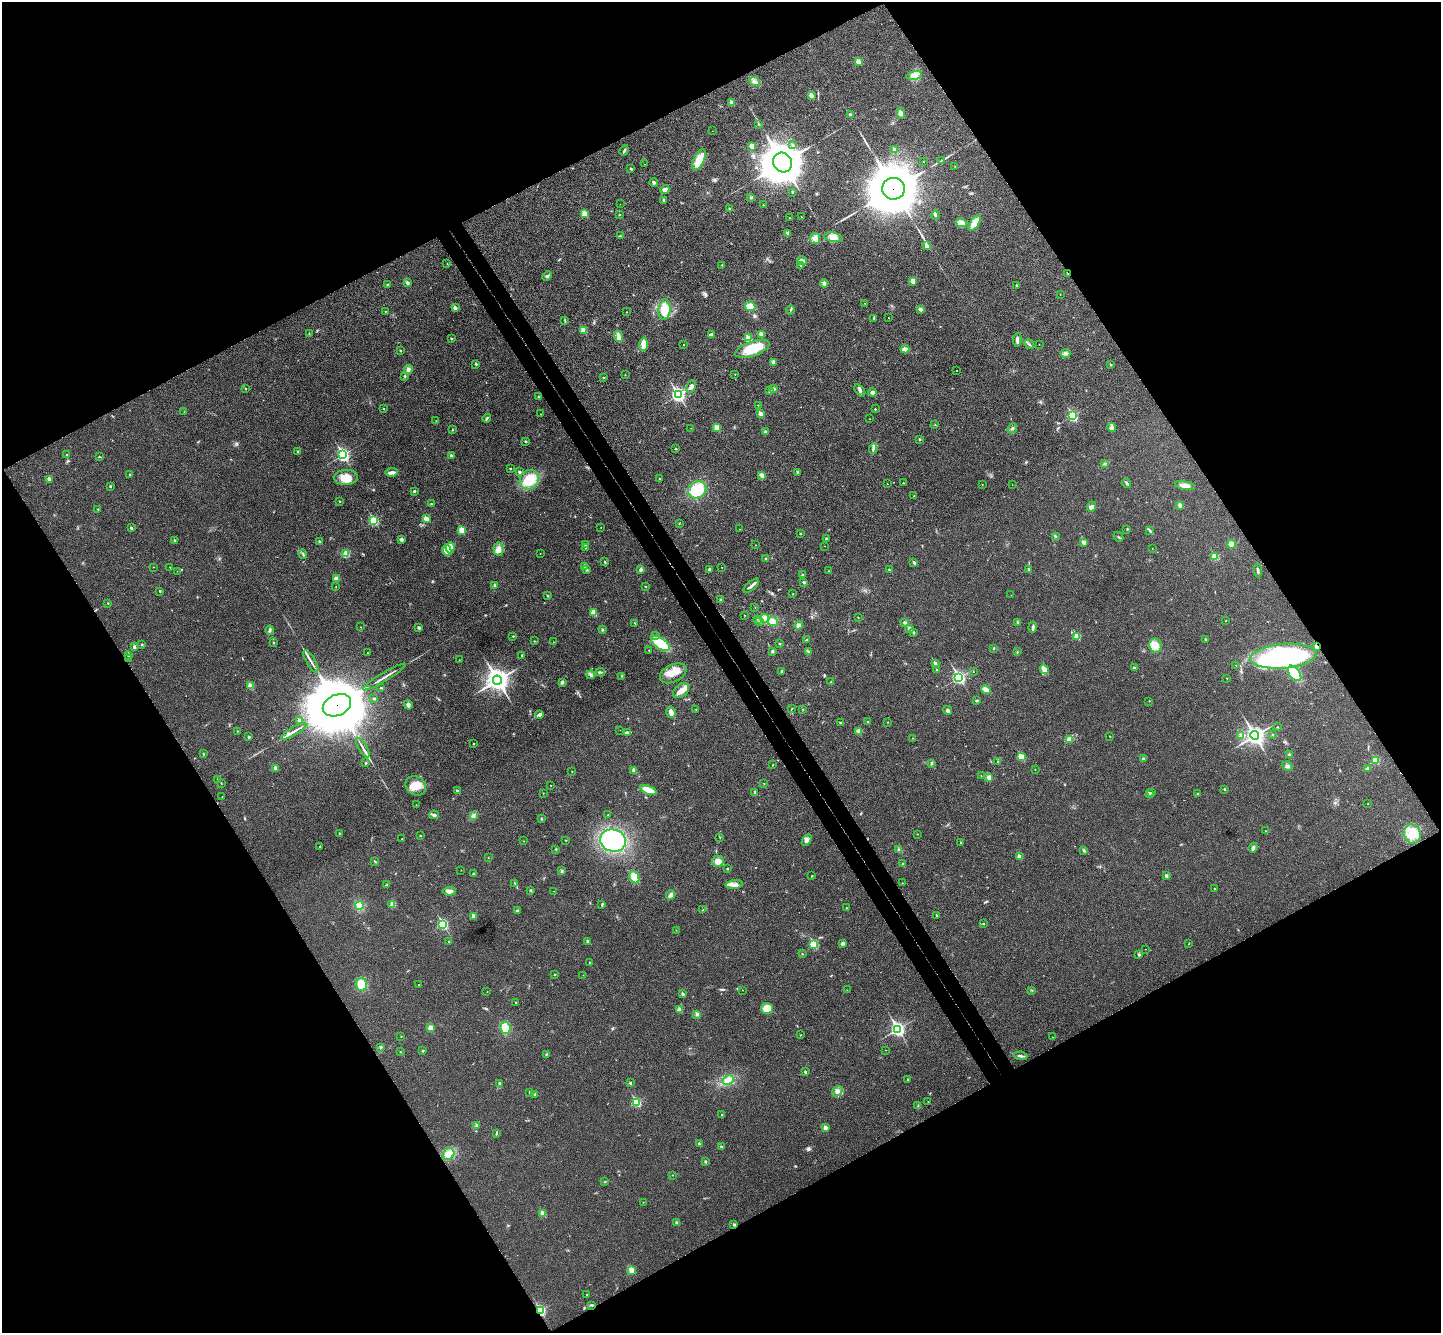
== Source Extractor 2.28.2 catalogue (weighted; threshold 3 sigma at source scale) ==
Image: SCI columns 52-5807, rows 189-5512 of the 5862 x 5834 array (HDU 1 of 3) = the unmasked area's bounding box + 8 px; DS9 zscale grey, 4 x 4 block average (1 PNG px = mean of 4 x 4 image px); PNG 1443 x 1335 px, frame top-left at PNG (2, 2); each listed source drawn as its Kron ellipse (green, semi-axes under 4 px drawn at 4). Shown black and unused: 49% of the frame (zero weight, under 3 of 4 exposures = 6% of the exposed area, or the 3 px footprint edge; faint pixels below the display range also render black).
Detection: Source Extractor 2.28.2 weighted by HDU 2 'WHT'. Background 0.0267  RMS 0.0059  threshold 0.0266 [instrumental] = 3 sigma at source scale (4.5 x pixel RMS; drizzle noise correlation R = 1.50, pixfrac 1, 0.05/0.05 arcsec/px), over >= 5 px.
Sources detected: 477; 3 too faint to see at this stretch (4 x 4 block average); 2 cosmic-ray / hot-pixel residue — neither listed nor drawn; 4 coinciding with a brighter row at this scale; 14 inside a brighter listed object's ellipse — not listed separately; the other 454 listed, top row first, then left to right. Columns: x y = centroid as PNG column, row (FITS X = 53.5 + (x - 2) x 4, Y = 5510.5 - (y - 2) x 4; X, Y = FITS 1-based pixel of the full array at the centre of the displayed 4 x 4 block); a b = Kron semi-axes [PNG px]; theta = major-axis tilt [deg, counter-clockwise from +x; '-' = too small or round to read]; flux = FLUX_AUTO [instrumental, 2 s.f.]
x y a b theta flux
858 61 2 2 - 51
914 75 8 4 13 17
754 81 5 3 - 10
811 95 2 2 - 41
732 103 2 2 - 60
901 113 6 3 -81 9.5
850 114 3 2 - 3.8
759 124 2 2 - 1.3
712 131 2 2 - 0.49
792 145 2 2 - 2
752 146 2 2 - 58
624 150 6 2 69 4.1
894 150 2 2 - 37
699 160 11 5 64 56
941 160 3 2 - 2.2
924 161 2 2 - 1.1
782 162 10 9 - 9000
645 164 2 2 - 0.69
955 166 2 2 - 1.7
631 169 2 2 - 9.5
654 182 4 2 - 7
665 189 4 3 - 20
894 189 11 11 - 18000
792 192 2 2 - 1.3
750 198 3 2 - 2.9
663 200 2 2 - 10
620 204 2 2 - 0.61
763 205 2 2 - 1.4
729 209 2 2 - 10
584 214 4 4 - 17
619 215 2 2 - 5.6
936 215 4 2 - 4.7
801 217 2 2 - 2.3
789 218 2 2 - 0.91
961 223 5 4 - 38
975 223 9 4 59 44
787 233 3 2 - 4.1
620 236 3 2 - 3.1
833 237 9 4 -11 21
815 238 5 5 - 14
926 246 2 2 - 26
802 261 5 3 - 14
447 264 2 2 - 2
722 265 2 2 - 1.3
800 265 2 2 - 1.6
1067 273 3 2 - 4.6
547 276 5 2 - 4.9
913 281 2 2 - 36
407 283 3 3 - 6.7
824 283 4 3 - 7.2
387 285 2 2 - 9.7
1016 285 2 2 - 3
1060 294 2 2 - 1.5
864 303 2 2 - 1
750 306 5 4 - 32
455 308 2 2 - 27
920 309 2 2 - 22
664 310 10 6 83 46
791 310 4 2 - 3.3
385 311 2 2 - 2.9
626 312 2 2 - 0.95
874 318 3 2 - 2.7
889 318 2 2 - 1.6
565 321 2 2 - 1.3
583 330 2 2 - 80
309 334 2 2 - 1.4
711 334 4 3 - 5.8
761 334 2 2 - 34
619 336 5 3 - 15
749 338 2 2 - 120
451 339 2 2 - 9.5
1017 340 7 3 83 9.1
644 344 7 3 87 39
684 344 2 2 - 1.5
1029 344 5 2 - 5.4
1039 344 2 2 - 0.66
752 349 18 7 19 110
905 349 4 3 - 22
400 351 2 2 - 2.7
1065 353 5 3 - 8.5
774 362 2 2 - 29
476 364 3 2 - 3.7
1111 364 2 2 - 8
408 370 4 3 - 9.1
957 370 2 2 - 1.1
735 374 2 2 - 2.1
625 375 2 2 - 1.4
405 376 3 2 - 2.3
603 378 2 2 - 1.9
691 386 7 3 63 13
245 388 2 2 - 4.4
774 388 3 2 - 2.9
860 390 7 3 -51 7.9
770 391 3 3 - 4.4
872 392 4 3 - 7.8
678 395 3 3 - 860
538 397 2 2 - 7.7
758 405 2 2 - 1.2
384 409 2 2 - 2.4
875 409 2 2 - 3.8
184 412 2 2 - 0.67
541 414 2 2 - 0.6
761 414 2 2 - 43
1072 416 3 2 - 390
487 418 4 2 - 4.6
870 419 2 2 - 0.98
436 421 2 2 - 1.3
935 424 2 2 - 1.4
691 428 2 2 - 0.64
717 428 2 2 - 99
1012 428 5 2 - 5.2
1112 428 4 4 - 7.8
452 430 2 2 - 2.2
765 432 3 3 - 4.3
920 439 2 2 - 3.1
525 441 2 2 - 3
676 449 2 2 - 2.4
873 449 5 2 - 6.3
298 451 3 2 - 4.1
67 455 2 2 - 4.9
343 455 3 2 - 720
451 455 2 2 - 7.1
100 457 3 2 - 1.8
1104 464 3 2 - 3.1
510 468 2 2 - 4.8
392 472 6 3 9 9.7
519 472 3 2 - 5.5
797 472 2 2 - 2.3
130 475 2 2 - 11
762 475 4 3 - 14
346 477 12 7 3 45
660 478 2 2 - 2.5
49 479 2 2 - 29
529 480 10 9 - 80
903 483 2 2 - 1.6
1126 483 4 2 - 5.1
887 484 2 2 - 1
982 484 2 2 - 1.7
1012 485 2 2 - 0.55
110 486 2 2 - 6.4
1185 486 10 4 -11 22
697 490 9 8 - 100
414 491 3 2 - 4.7
914 496 2 2 - 1.4
339 501 2 2 - 1.7
431 504 2 2 - 2.1
1180 505 2 2 - 28
1092 507 5 3 - 10
97 509 2 2 - 1.9
426 519 2 2 - 58
374 520 3 2 - 230
679 523 2 2 - 1.6
601 527 2 2 - 1
131 528 2 2 - 11
739 529 2 2 - 0.96
1127 529 2 2 - 1.3
462 530 2 2 - 130
1150 530 3 2 - 3.3
800 533 2 2 - 2.1
1055 536 2 2 - 4.2
1118 537 5 2 - 2.6
401 539 3 3 - 7.2
826 539 3 2 - 3.5
174 540 2 2 - 8.1
319 541 2 2 - 7.5
1084 542 3 2 - 11
1231 544 4 4 - 33
586 545 2 2 - 4.3
755 545 2 2 - 0.79
825 546 2 2 - 1.2
450 548 5 4 - 14
585 548 2 2 - 1.4
1152 548 2 2 - 0.79
498 549 7 5 -84 17
447 550 6 3 -75 72
346 553 2 2 - 2.8
540 553 2 2 - 1.4
303 554 5 2 - 3.7
1215 557 2 2 - 100
765 558 2 2 - 1.9
605 562 2 2 - 5.1
914 562 3 2 - 5.1
585 566 2 2 - 22
153 567 2 2 - 0.95
170 567 2 2 - 2
722 567 2 2 - 0.74
641 569 4 3 - 6.4
709 569 4 2 - 5.6
1029 569 3 2 - 3.5
587 570 2 2 - 11
889 570 2 2 - 2.3
177 571 2 2 - 0.51
828 571 2 2 - 1
1258 571 7 2 -82 8.1
802 575 2 2 - 11
336 579 4 3 - 13
804 582 3 2 - 4
494 585 3 2 - 5.1
751 586 9 2 41 12
336 587 2 2 - 1.3
646 587 2 2 - 1
160 591 2 2 - 5.6
793 594 2 2 - 1
1011 595 2 2 - 0.92
548 596 2 2 - 9.6
720 600 2 2 - 2.4
108 603 2 2 - 1.7
755 608 2 2 - 0.72
593 613 2 2 - 93
745 615 2 2 - 1
858 617 2 2 - 1.5
764 618 5 4 - 12
757 619 2 2 - 1.1
773 621 5 4 - 16
1226 621 2 2 - 1.3
759 622 2 2 - 2.6
905 622 3 3 - 4.5
635 623 3 2 - 2
1018 623 3 2 - 5.8
798 625 4 3 - 9.7
361 627 2 2 - 2
1033 627 6 2 84 7.3
419 628 2 2 - 19
910 628 4 3 - 7.5
270 630 4 2 - 5.9
602 630 2 2 - 9.6
913 632 2 2 - 2.8
513 636 2 2 - 3.6
655 636 4 2 - 4.2
1077 636 2 2 - 91
806 640 3 2 - 2.7
1206 640 3 2 - 4.6
534 641 2 2 - 2.2
553 642 2 2 - 0.79
274 643 2 2 - 1.9
661 643 10 5 -36 120
779 644 3 2 - 2
142 645 2 2 - 2.6
1155 645 7 6 - 43
1316 646 2 2 - 23
134 647 3 2 - 7.6
994 648 2 2 - 2.1
649 650 2 2 - 2.2
772 651 3 3 - 4.4
809 652 3 2 - 2.4
1017 652 2 2 - 1.5
367 653 2 2 - 1.4
128 655 2 2 - 4.7
522 655 2 2 - 6.2
1283 656 33 12 5 480
128 659 2 2 - 1.2
459 660 2 2 - 0.94
311 661 13 2 -60 11
935 663 2 2 - 20
1236 665 2 2 - 0.94
1134 668 2 2 - 9.5
1044 669 5 3 - 20
936 670 2 2 - 4.4
782 671 4 2 - 5.2
600 672 4 2 - 4.9
973 672 2 2 - 1.1
673 673 14 8 27 44
1295 673 9 5 -53 110
591 675 4 2 - 5.3
622 676 4 2 - 2.9
384 677 25 2 31 17
959 677 3 2 - 680
1227 679 2 2 - 1.3
497 680 5 4 - 2300
562 682 3 3 - 6.1
831 682 2 2 - 1.2
250 686 2 2 - 79
381 688 4 2 - 2.8
986 690 5 4 - 19
681 691 9 6 41 27
374 698 3 2 - 2.9
977 701 3 2 - 3.4
1149 701 2 2 - 1.3
337 705 15 10 25 37000
408 705 5 3 - 12
696 709 2 2 - 1.1
792 709 3 2 - 1.8
803 709 2 2 - 1.7
948 710 4 3 - 7.3
671 712 5 4 - 15
540 714 4 3 - 9.4
299 720 2 2 - 26
867 722 2 2 - 2.4
888 722 2 2 - 1.1
840 723 3 2 - 3.2
1277 727 2 2 - 1.7
620 730 2 2 - 0.57
237 731 2 2 - 1.8
294 731 14 2 31 15
859 731 3 2 - 4.4
627 732 4 3 - 5.4
1272 734 2 2 - 3.7
1110 736 2 2 - 2.1
1241 736 3 3 - 11
1255 736 4 3 - 1500
249 737 2 2 - 12
912 738 2 2 - 1.1
1069 739 4 2 - 5
474 744 2 2 - 4.3
363 748 11 2 -58 10
203 754 2 2 - 1.6
1290 754 3 2 - 4.2
1021 757 2 2 - 130
1143 759 2 2 - 5
1375 760 2 2 - 130
998 762 2 2 - 2.4
366 763 3 2 - 3
931 763 3 2 - 3.8
772 765 3 2 - 1.1
1287 766 6 3 -32 7.6
276 768 2 2 - 34
1035 769 2 2 - 1.5
1367 769 4 3 - 6
634 770 2 2 - 39
572 772 2 2 - 2.3
981 776 2 2 - 0.76
989 777 4 4 - 10
217 779 2 2 - 2.6
221 783 2 2 - 1.6
764 784 2 2 - 0.84
551 785 2 2 - 1.9
416 786 11 9 -39 48
1224 789 2 2 - 8.2
457 790 2 2 - 7.2
648 790 8 3 -20 43
754 792 3 2 - 2.6
543 793 2 2 - 2
1149 793 2 2 - 12
1151 793 2 2 - 1.8
1197 794 2 2 - 2.3
222 797 2 2 - 1.1
1368 804 2 2 - 1.6
416 805 2 2 - 0.84
434 815 5 3 - 7.1
473 815 4 3 - 6.3
608 815 2 2 - 1.6
542 819 2 2 - 4.5
1265 831 2 2 - 1.4
339 833 2 2 - 4.9
917 834 2 2 - 0.79
1412 834 10 8 -70 46
420 835 2 2 - 4.1
720 837 2 2 - 1.1
402 839 2 2 - 1.2
566 840 3 2 - 1.7
807 840 6 4 60 11
523 841 2 2 - 1
613 841 13 11 -15 310
961 843 2 2 - 8
320 847 2 2 - 2.5
1253 848 5 2 - 11
556 849 2 2 - 4.6
899 850 3 3 - 4.6
1084 851 3 2 - 5
1020 856 2 2 - 37
488 858 2 2 - 0.86
718 861 6 5 - 26
375 862 3 2 - 1.2
902 864 2 2 - 7.8
727 869 2 2 - 1.8
461 870 2 2 - 1
562 871 3 2 - 5.7
473 874 3 2 - 3.1
812 876 2 2 - 2.1
1166 876 2 2 - 19
634 877 6 4 -65 52
515 883 3 2 - 3.6
902 883 2 2 - 0.59
386 885 3 2 - 1.6
734 885 9 3 4 16
1215 889 2 2 - 4
449 891 7 4 3 15
530 891 2 2 - 1.7
553 891 2 2 - 1
671 895 4 4 - 9
391 904 3 2 - 3.3
359 905 4 3 - 9.1
602 905 4 2 - 3.9
846 908 2 2 - 1.5
703 910 3 2 - 2.5
517 911 3 2 - 4
936 915 2 2 - 6.4
474 917 2 2 - 64
443 924 3 2 - 360
983 924 2 2 - 2.6
676 930 2 2 - 0.9
449 941 2 2 - 3.2
587 941 2 2 - 10
843 943 3 2 - 8.9
814 944 2 2 - 220
1189 944 2 2 - 0.81
1146 949 2 2 - 0.73
802 954 2 2 - 1.8
1139 954 3 2 - 2.9
589 962 2 2 - 1.6
555 975 2 2 - 5.3
583 975 2 2 - 0.63
361 985 7 5 -73 55
418 985 2 2 - 2.8
742 990 2 2 - 0.9
847 990 2 2 - 1.3
1031 990 2 2 - 1.1
487 991 2 2 - 1.1
683 994 3 2 - 4.5
516 1003 2 2 - 1.9
767 1008 6 5 - 49
680 1010 2 2 - 55
697 1014 4 3 - 8.8
431 1028 3 3 - 28
505 1028 6 5 - 48
898 1029 3 2 - 910
800 1035 2 2 - 1
401 1036 2 2 - 1.1
1053 1037 2 2 - 0.83
381 1047 2 2 - 1.7
886 1050 2 2 - 0.91
423 1051 2 2 - 2.9
400 1052 2 2 - 1.1
546 1054 3 2 - 2.7
1021 1056 6 2 -7 7.2
805 1072 2 2 - 8.4
907 1079 2 2 - 6
728 1080 6 4 27 17
499 1083 2 2 - 8.3
630 1083 2 2 - 11
837 1091 6 4 39 12
529 1092 2 2 - 3.1
535 1094 4 2 - 5.2
636 1102 2 2 - 280
928 1102 2 2 - 1.6
918 1106 2 2 - 1.3
721 1114 2 2 - 1.8
477 1125 2 2 - 18
825 1128 2 2 - 40
496 1134 4 2 - 3.5
699 1144 4 2 - 5.4
722 1146 3 2 - 2.3
449 1154 6 5 - 21
705 1162 3 2 - 3.5
672 1175 2 2 - 1.4
605 1182 2 2 - 1.3
643 1202 2 2 - 2.2
543 1213 2 2 - 70
677 1223 2 2 - 17
734 1225 2 2 - 13
632 1270 2 2 - 68
587 1295 2 2 - 2.4
592 1305 4 2 - 4.1
540 1310 2 2 - 360
Overlapping masked pixels (flux is a lower limit): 5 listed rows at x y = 894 189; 1067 273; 1316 646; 337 705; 540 1310
Diffuse or blended objects may show on this block-average render without a row.